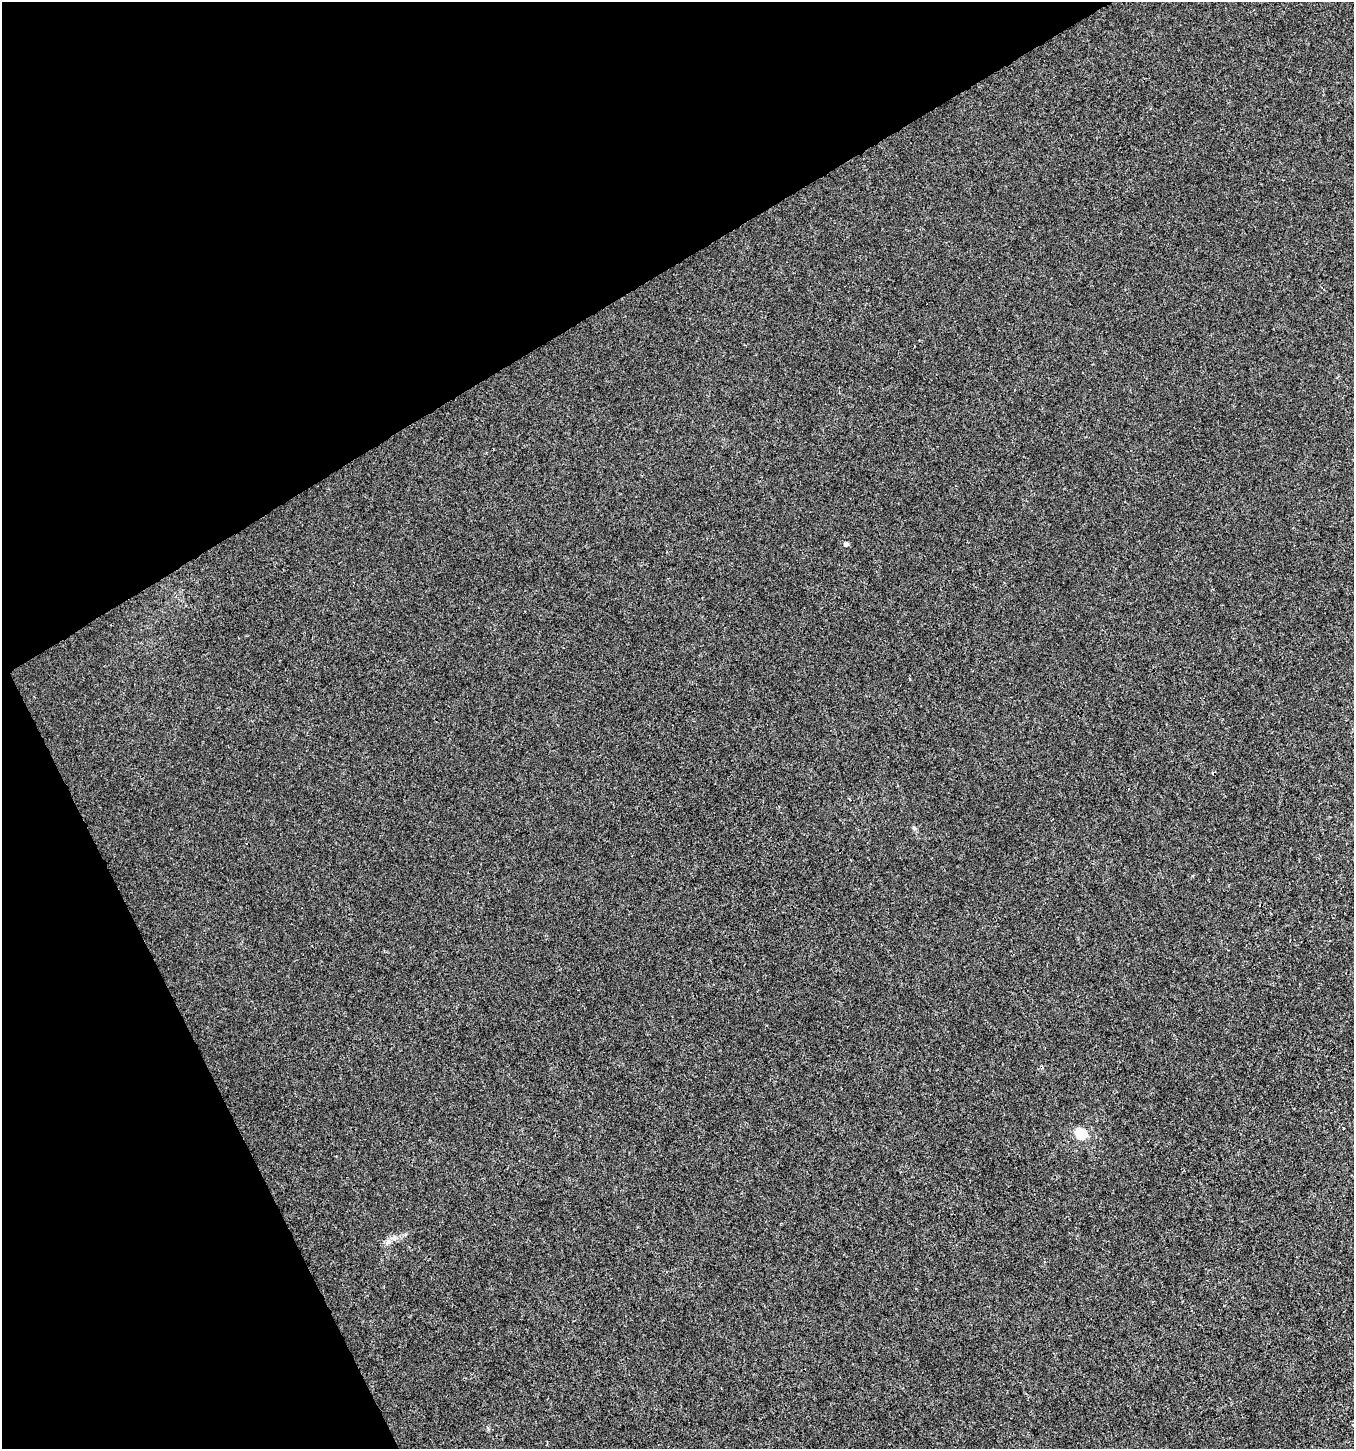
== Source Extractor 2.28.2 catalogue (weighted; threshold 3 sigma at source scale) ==
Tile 5 of 4 x 4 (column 1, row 2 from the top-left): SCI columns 173-1524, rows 2895-4341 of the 5687 x 5806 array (HDU 1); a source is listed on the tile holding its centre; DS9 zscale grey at full resolution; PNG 1356 x 1451 px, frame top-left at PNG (2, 2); no overlay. Shown black and unused: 27% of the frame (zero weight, under 3 of 4 exposures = <1% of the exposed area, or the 3 px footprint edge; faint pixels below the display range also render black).
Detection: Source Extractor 2.28.2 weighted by HDU 2 'WHT'; one run over the whole footprint, this tile lists its part. Background -4.14e-04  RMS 0.0016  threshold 0.00731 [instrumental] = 3 sigma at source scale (4.5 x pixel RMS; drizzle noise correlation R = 1.50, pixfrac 1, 0.0396/0.0396 arcsec/px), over >= 5 px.
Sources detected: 6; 1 cosmic-ray / hot-pixel residue — not listed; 1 inside a brighter listed object's ellipse — not listed separately; the other 4 listed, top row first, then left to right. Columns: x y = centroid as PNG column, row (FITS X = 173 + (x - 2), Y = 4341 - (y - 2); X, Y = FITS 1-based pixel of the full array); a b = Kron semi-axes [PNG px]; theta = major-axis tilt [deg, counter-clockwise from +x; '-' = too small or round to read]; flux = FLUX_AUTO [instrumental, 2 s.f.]
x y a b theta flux
846 544 6 6 - 0.46
914 828 6 4 -45 0.28
1081 1134 7 5 -15 11
394 1238 9 8 - 0.76